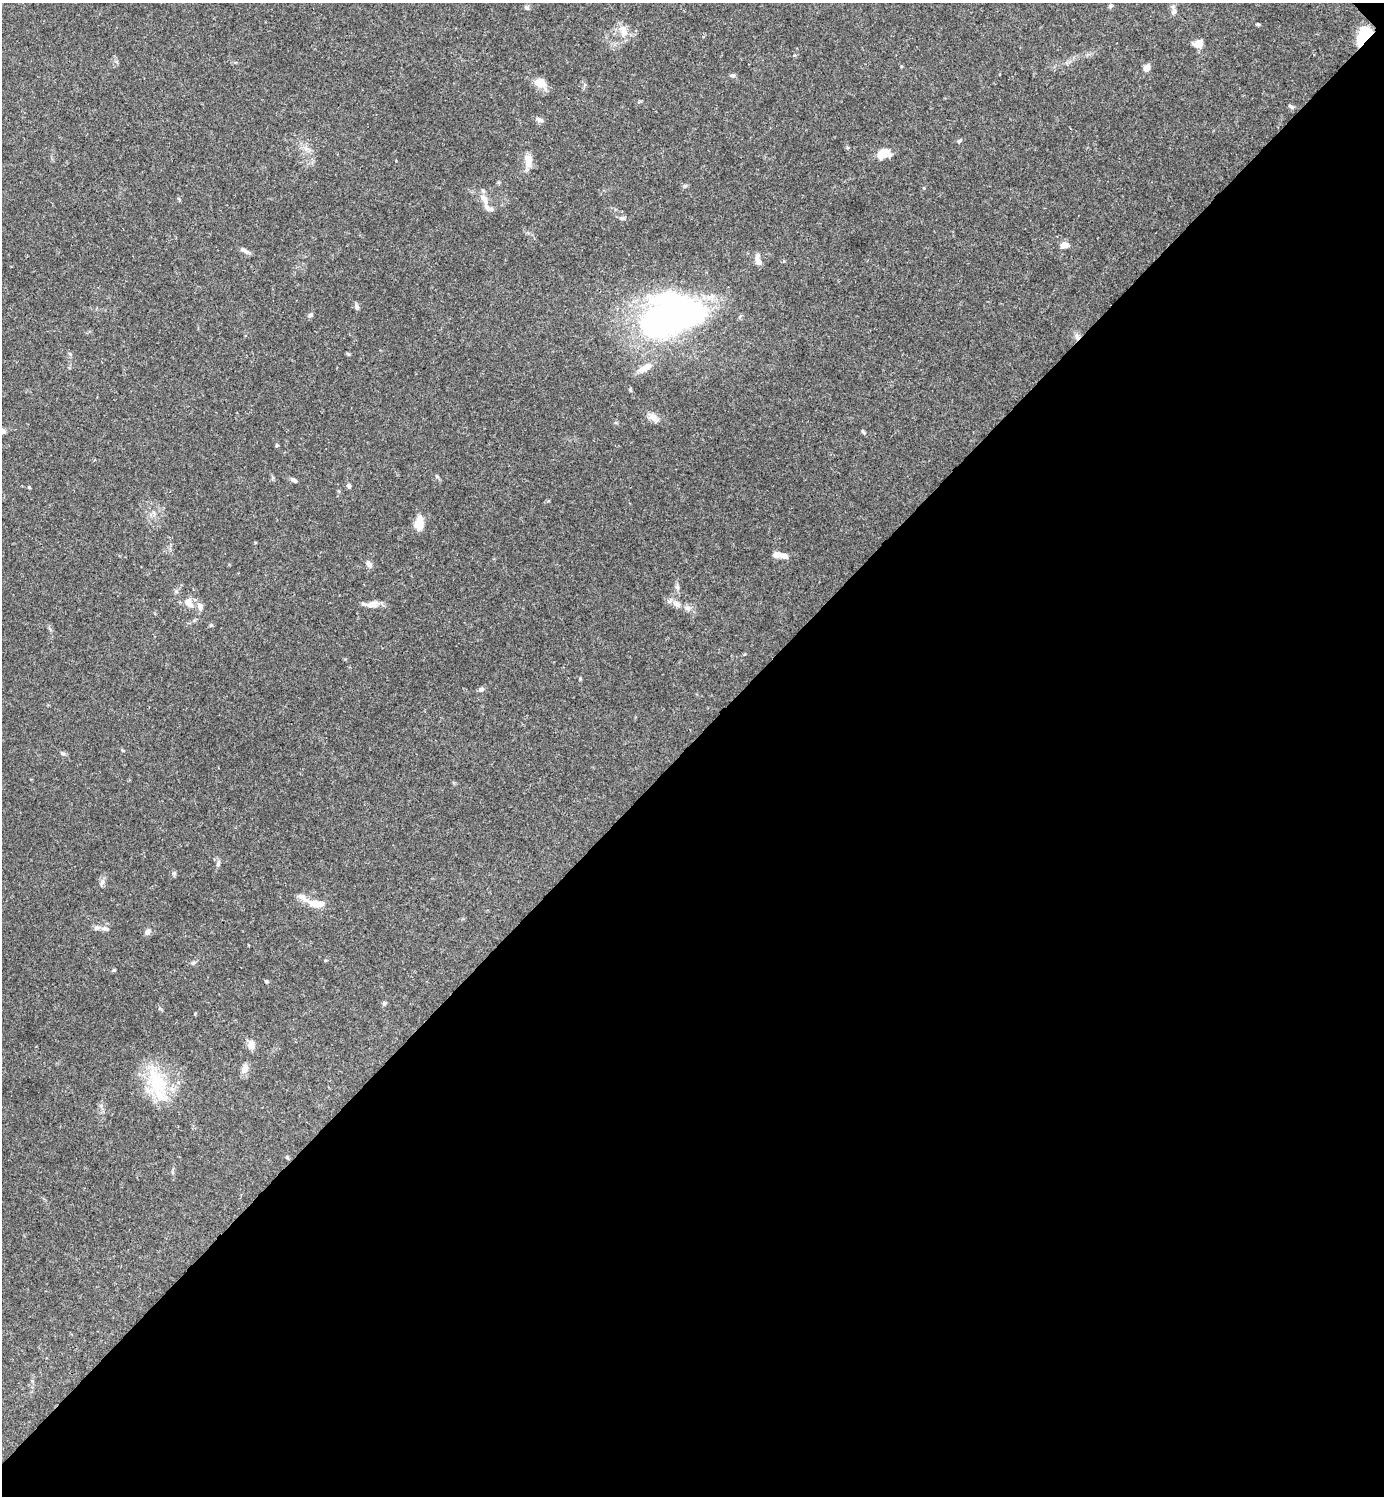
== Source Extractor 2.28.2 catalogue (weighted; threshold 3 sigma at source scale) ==
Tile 12 of 4 x 4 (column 4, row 3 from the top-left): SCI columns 4445-5826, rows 1498-2991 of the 5985 x 5985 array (HDU 1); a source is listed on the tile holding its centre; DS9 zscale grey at full resolution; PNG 1386 x 1498 px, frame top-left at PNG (2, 3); no overlay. Shown black and unused: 51% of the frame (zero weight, under 3 of 4 exposures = <1% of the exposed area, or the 3 px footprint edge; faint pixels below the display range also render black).
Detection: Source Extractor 2.28.2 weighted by HDU 2 'WHT'; one run over the whole footprint, this tile lists its part. Background 0.153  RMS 0.0046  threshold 0.0206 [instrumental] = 3 sigma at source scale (4.5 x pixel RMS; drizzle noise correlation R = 1.50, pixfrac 1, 0.05/0.05 arcsec/px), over >= 5 px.
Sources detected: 65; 2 inside a brighter object's white glare — not listed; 5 inside a brighter listed object's ellipse — not listed separately; the other 58 listed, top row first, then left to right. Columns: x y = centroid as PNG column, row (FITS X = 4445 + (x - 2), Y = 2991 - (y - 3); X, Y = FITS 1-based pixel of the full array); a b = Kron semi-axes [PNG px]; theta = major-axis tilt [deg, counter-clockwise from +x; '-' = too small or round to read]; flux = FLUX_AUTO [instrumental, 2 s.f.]
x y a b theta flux
526 7 6 5 - 0.89
1174 11 11 8 -84 1.9
1258 24 5 4 - 0.61
623 31 18 10 -67 5
1367 33 20 13 14 14
1198 43 10 8 14 4.3
1147 68 7 6 - 3.4
733 75 8 4 0 0.84
540 83 16 11 -11 4.9
1291 106 8 5 -37 0.96
540 120 10 6 -20 1.6
959 141 7 3 36 0.67
306 149 7 6 - 1.7
884 153 18 11 17 5.6
528 160 15 8 -85 5.5
685 186 6 4 44 0.7
484 201 27 7 -70 4.1
622 218 8 5 8 1
1064 245 9 6 17 3.5
244 250 13 5 -30 1.7
758 261 10 8 -71 2.4
357 307 8 5 -70 1.3
310 315 6 5 - 0.85
667 318 57 37 29 180
1077 337 9 6 -58 1.9
348 354 6 4 -19 0.53
645 368 22 7 31 5.2
653 417 14 8 -47 2.8
863 432 7 4 -62 0.67
277 445 5 4 - 0.62
437 476 6 4 -30 0.68
293 480 9 5 -28 1.3
349 486 6 5 - 1.3
29 487 4 3 - 0.43
419 523 18 10 86 5.3
776 555 7 5 7 3.9
785 556 8 6 -9 2.4
369 563 9 6 -51 1.9
677 587 6 6 - 1
189 603 15 10 -48 4.7
371 604 19 9 10 3.5
677 604 9 8 - 2.1
688 608 8 8 - 1.8
580 678 4 4 - 0.48
481 689 7 6 - 1.3
63 753 6 5 - 0.83
218 863 9 5 79 1.3
174 874 6 4 -19 0.71
102 883 10 5 65 1.4
316 904 20 8 -9 7.9
105 928 10 5 -5 1.5
147 932 8 6 51 1.8
194 963 8 3 19 0.78
114 970 5 5 - 0.53
266 981 5 4 - 0.73
251 1045 12 9 85 2.8
245 1069 11 8 63 3.3
157 1083 46 21 -67 25
Overlapping masked pixels (flux is a lower limit): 2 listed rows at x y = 1367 33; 1077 337
Unlisted compact peaks at least as high as the median listed source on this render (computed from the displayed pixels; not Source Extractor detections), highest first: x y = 384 1003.